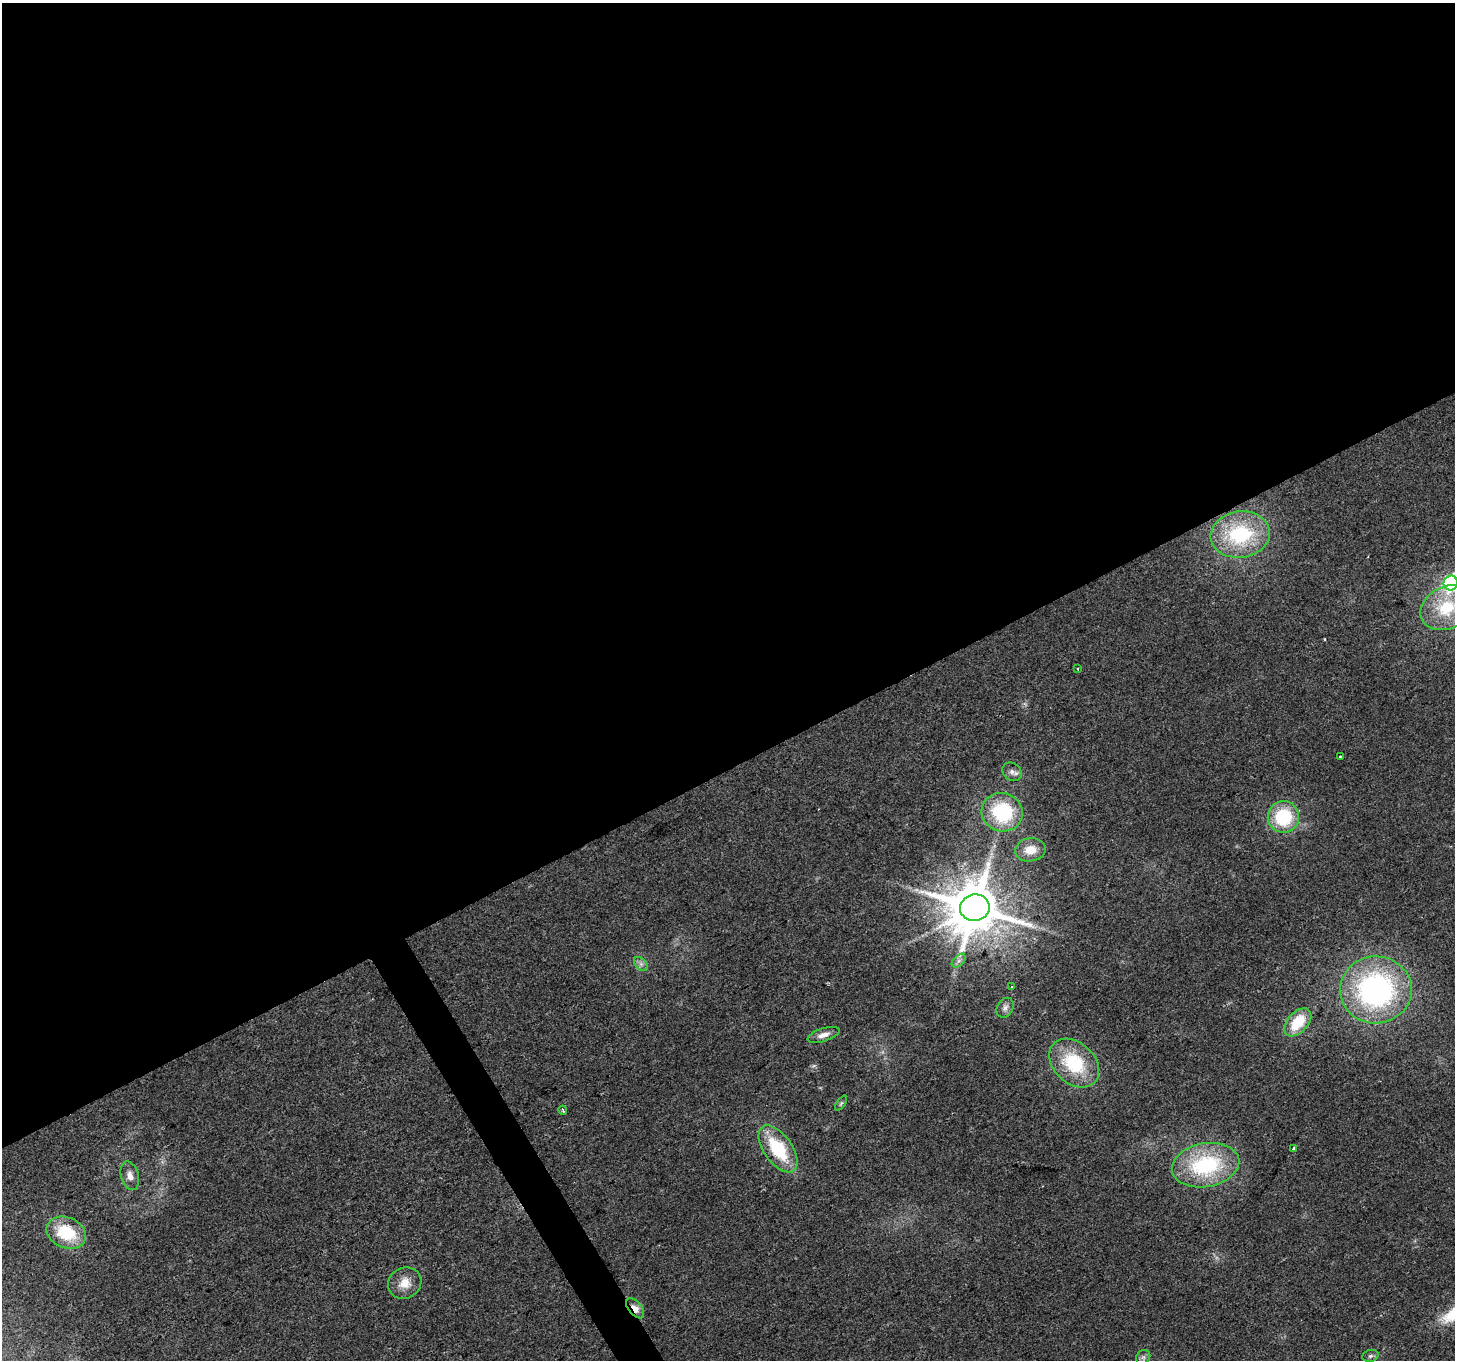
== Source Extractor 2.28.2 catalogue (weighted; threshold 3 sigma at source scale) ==
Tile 2 of 4 x 4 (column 2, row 1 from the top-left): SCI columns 1453-2905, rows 4181-5538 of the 5813 x 5705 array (HDU 1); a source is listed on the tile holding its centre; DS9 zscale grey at full resolution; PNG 1457 x 1362 px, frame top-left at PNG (2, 3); each listed source drawn as its Kron ellipse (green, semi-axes under 4 px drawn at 4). Shown black and unused: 57% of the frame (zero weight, under 2 of 3 exposures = <1% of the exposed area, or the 3 px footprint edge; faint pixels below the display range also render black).
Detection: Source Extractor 2.28.2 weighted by HDU 2 'WHT'; one run over the whole footprint, this tile lists its part. Background 0.035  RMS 0.0064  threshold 0.0286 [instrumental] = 3 sigma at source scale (4.5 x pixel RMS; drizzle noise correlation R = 1.50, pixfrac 1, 0.0396/0.0396 arcsec/px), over >= 5 px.
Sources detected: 31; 2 cosmic-ray / hot-pixel residue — neither listed nor drawn; the other 29 listed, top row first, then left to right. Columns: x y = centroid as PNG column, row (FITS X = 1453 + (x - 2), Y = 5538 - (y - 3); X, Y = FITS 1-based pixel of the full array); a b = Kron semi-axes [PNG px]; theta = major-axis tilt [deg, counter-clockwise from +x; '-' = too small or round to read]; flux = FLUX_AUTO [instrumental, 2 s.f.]
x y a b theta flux
1240 534 30 23 8 51
1451 583 7 7 - 130
1446 608 27 21 27 32
1077 669 4 3 - 0.72
1340 757 4 3 - 1.7
1012 772 10 8 -38 3.1
1002 812 21 19 -19 48
1283 817 16 15 - 37
1030 850 15 11 9 9.1
975 908 15 13 10 4100
959 961 8 5 45 2.1
641 964 8 5 -45 2
1011 987 3 3 - 5.4
1376 990 36 33 2 150
1005 1008 10 8 61 2.7
1298 1022 16 10 48 22
823 1035 16 6 18 4.4
1074 1063 28 20 -43 38
841 1103 9 3 56 0.99
563 1110 4 3 - 1.5
778 1149 27 14 -54 35
1294 1149 3 3 - 5.4
1206 1165 34 22 11 59
130 1176 14 9 -74 4.7
66 1233 20 15 -23 29
405 1283 17 15 31 9.4
635 1308 12 6 -51 5.2
1370 1356 8 6 16 1.5
1143 1357 8 6 44 1.8
Overlapping masked pixels (flux is a lower limit): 1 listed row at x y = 635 1308
Isophote crosses this tile's border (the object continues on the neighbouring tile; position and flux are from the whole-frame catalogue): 2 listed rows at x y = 1451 583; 1446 608